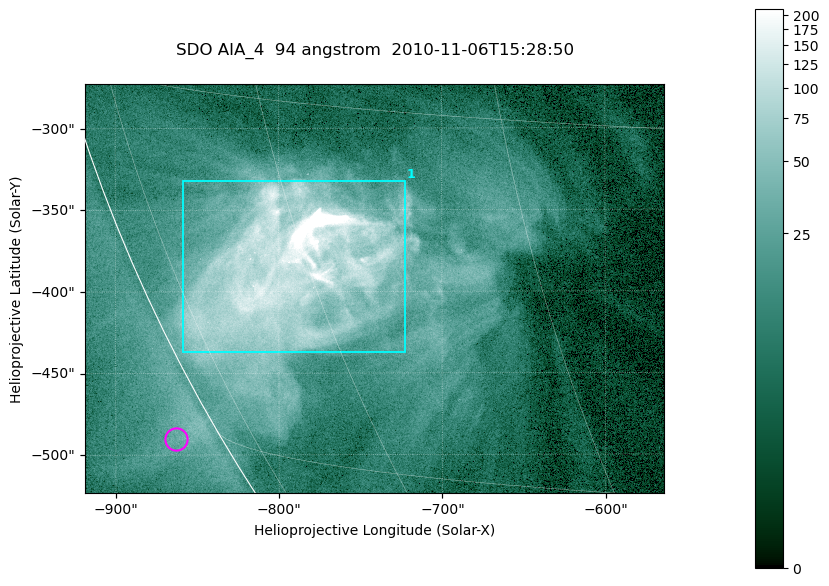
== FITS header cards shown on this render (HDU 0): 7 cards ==
TELESCOP= 'SDO     '           /
INSTRUME= 'AIA_4   '           /
WAVELNTH=                   94 /
WAVEUNIT= 'angstrom'           /
DATE-OBS= '2010-11-06T15:28:50.12' /
CTYPE1  = 'HPLN-TAN'           /
CTYPE2  = 'HPLT-TAN'           /

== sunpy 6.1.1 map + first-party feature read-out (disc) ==
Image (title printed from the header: SDO AIA_4  94 angstrom  2010-11-06T15:28:50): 591 x 417 px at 0.6 arcsec/px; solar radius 968 arcsec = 1614 px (partial field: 2.7% of the solar disc is inside the frame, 89% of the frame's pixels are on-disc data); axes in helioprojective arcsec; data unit not stated in the header (colour bar unlabelled)
Pointing: header CRPIX1/2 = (2053.81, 2042.90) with CRVAL1/2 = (0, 0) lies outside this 591 x 417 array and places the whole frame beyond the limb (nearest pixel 1.36 R_sun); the SolarSoft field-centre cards XCEN/YCEN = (-741.1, -398.2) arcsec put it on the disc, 768 arcsec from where CRPIX/CRVAL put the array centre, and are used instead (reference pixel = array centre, CRVAL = XCEN/YCEN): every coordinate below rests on XCEN/YCEN
Orientation: roll -0.138 deg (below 1 deg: not rotated)
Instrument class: DISC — disc imager (sunpy class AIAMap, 94 A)
Bright regions (active regions / flare kernels): reference = the on-disc median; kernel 5 px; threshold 5 sigma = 54.9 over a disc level ~10.5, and >= 1.15x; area >= 246 px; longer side >= 5 px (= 3 arcsec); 1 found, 1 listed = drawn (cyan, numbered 1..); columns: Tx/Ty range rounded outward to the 2 arcsec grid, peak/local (2 s.f.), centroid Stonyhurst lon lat
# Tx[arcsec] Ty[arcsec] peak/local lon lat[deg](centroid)
1 -860..-722 -438..-332 51 -62 -22
Off-limb structures (1.02-1.3 R_sun): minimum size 123 px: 2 found; the strongest spans PA ~120 deg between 1.02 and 1.04 R_sun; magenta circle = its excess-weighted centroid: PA ~120 deg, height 1.03 R_sun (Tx ~-864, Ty ~-490 arcsec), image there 1.6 x the reference